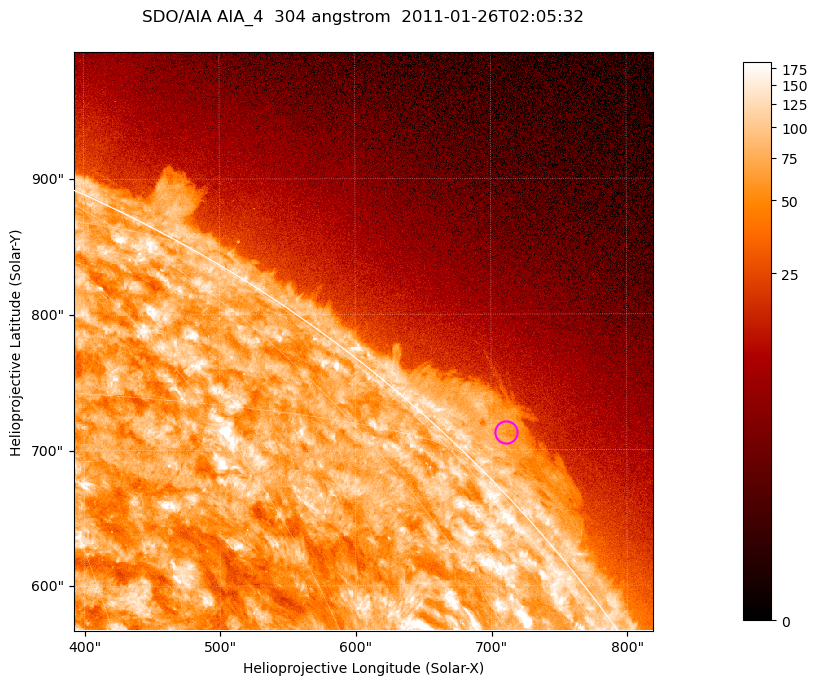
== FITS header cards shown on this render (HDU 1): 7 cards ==
TELESCOP= 'SDO/AIA '           / For AIA: SDO/AIA
INSTRUME= 'AIA_4   '           / For AIA: AIA_ATA1, AIA_ATA2, AIA_ATA3 or AIA_AT
WAVELNTH=                  304 / [angstrom] Wavelength
WAVEUNIT= 'angstrom'           / Wavelength unit: angstrom
DATE-OBS= '2011-01-26T02:05:32.127' / [ISO] Date when observation started; ISO 8
CTYPE1  = 'HPLN-TAN'           / CTYPE1; Typically HPLN
CTYPE2  = 'HPLT-TAN'           / CTYPE2; Typically HPLT

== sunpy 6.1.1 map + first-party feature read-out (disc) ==
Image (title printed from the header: SDO/AIA AIA_4  304 angstrom  2011-01-26T02:05:32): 711 x 711 px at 0.6 arcsec/px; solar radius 975 arcsec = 1624 px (partial field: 2.6% of the solar disc is inside the frame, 42% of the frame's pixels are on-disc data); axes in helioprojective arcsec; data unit not stated in the header (colour bar unlabelled)
Orientation: roll -0.132 deg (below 1 deg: not rotated)
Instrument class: DISC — disc imager (sunpy class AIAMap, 304 A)
Bright regions (active regions / flare kernels): reference = the on-disc median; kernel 7 px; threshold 5 sigma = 124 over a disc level ~73.7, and >= 1.15x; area >= 505 px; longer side >= 9 px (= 5.4 arcsec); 0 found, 0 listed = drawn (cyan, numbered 1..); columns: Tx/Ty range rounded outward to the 2 arcsec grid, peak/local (2 s.f.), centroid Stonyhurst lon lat
Off-limb structures (1.02-1.3 R_sun): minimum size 252 px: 2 found; the strongest spans PA ~310..320 deg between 1.02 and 1.06 R_sun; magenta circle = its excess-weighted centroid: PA ~315 deg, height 1.03 R_sun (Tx ~710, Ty ~712 arcsec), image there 2.8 x the reference